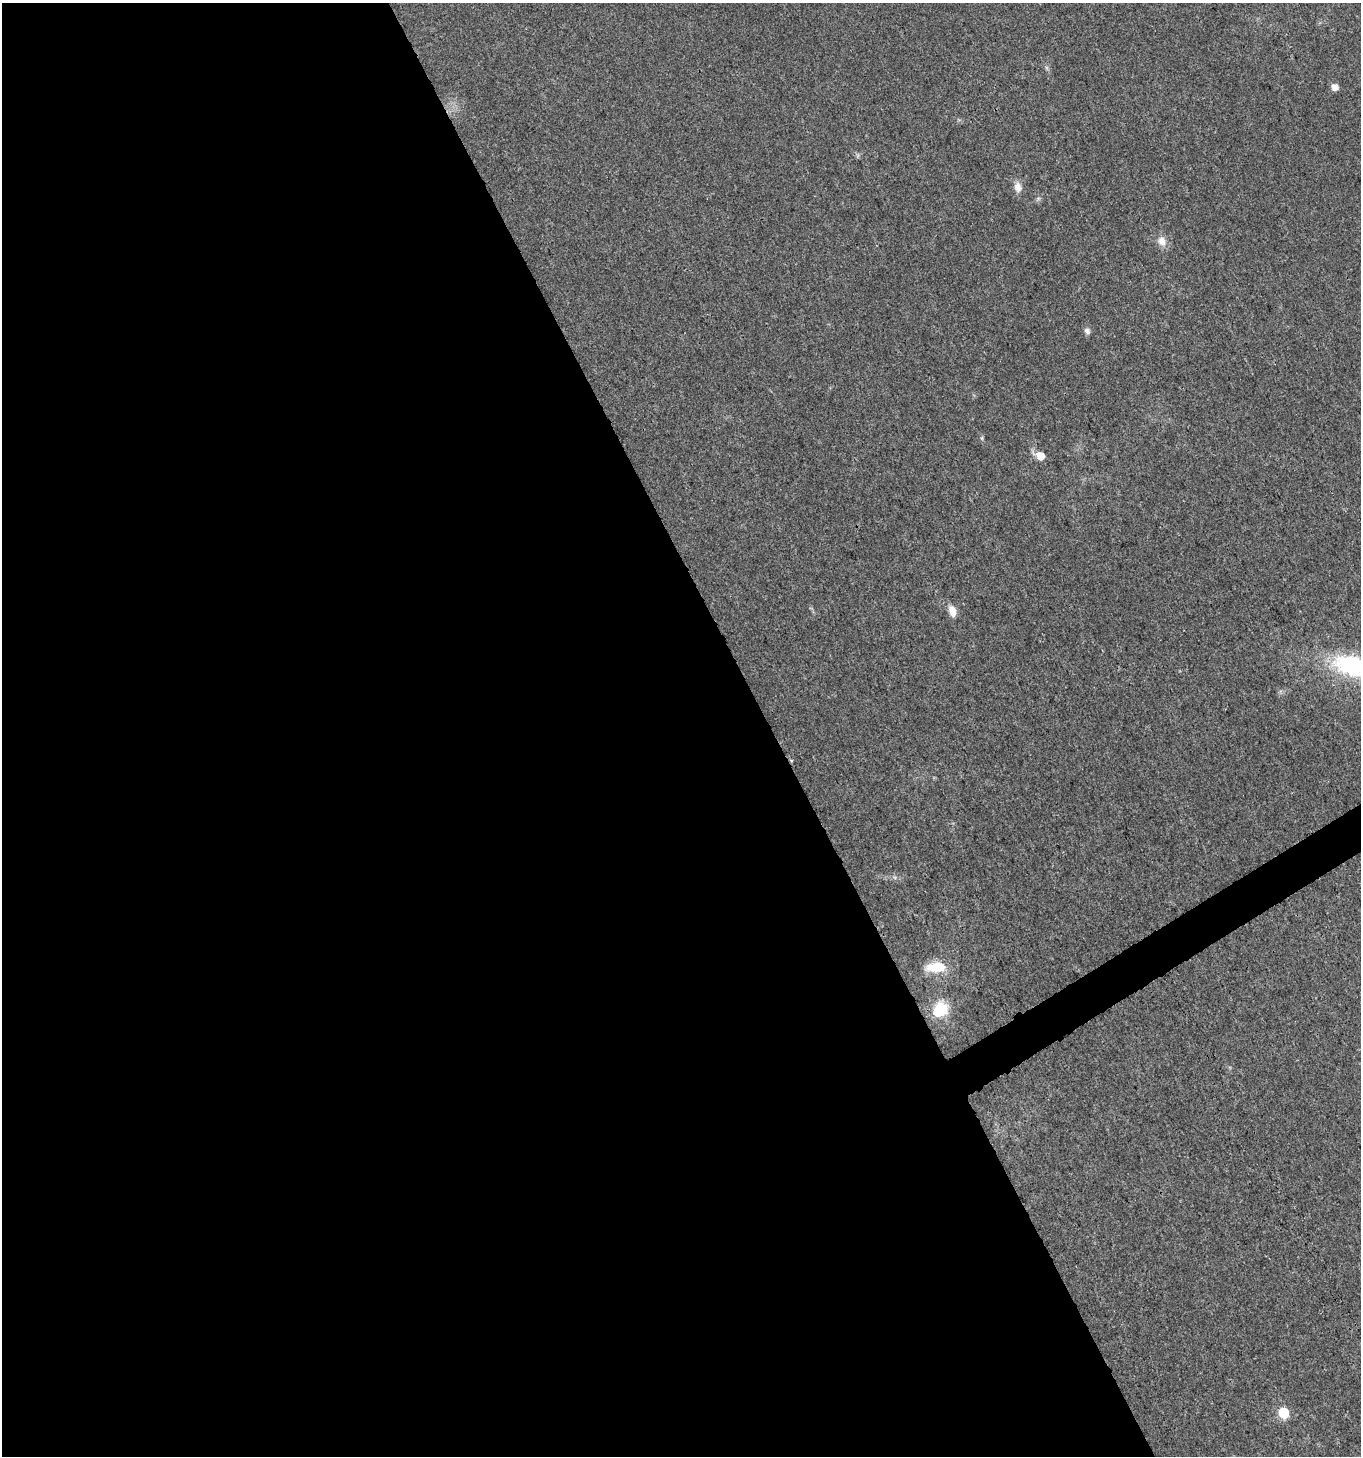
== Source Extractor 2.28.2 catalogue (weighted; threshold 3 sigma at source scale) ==
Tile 9 of 4 x 4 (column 1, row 3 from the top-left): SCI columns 173-1531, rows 1460-2913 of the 5721 x 5829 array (HDU 1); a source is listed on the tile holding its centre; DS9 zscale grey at full resolution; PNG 1363 x 1458 px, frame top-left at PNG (2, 3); no overlay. Shown black and unused: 58% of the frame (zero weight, under 3 of 4 exposures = <1% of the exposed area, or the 3 px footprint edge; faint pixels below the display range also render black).
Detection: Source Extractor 2.28.2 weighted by HDU 2 'WHT'; one run over the whole footprint, this tile lists its part. Background 0.0181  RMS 0.0028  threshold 0.0127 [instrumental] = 3 sigma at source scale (4.5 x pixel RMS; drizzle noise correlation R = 1.50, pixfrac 1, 0.0396/0.0396 arcsec/px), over >= 5 px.
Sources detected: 11; all 11 listed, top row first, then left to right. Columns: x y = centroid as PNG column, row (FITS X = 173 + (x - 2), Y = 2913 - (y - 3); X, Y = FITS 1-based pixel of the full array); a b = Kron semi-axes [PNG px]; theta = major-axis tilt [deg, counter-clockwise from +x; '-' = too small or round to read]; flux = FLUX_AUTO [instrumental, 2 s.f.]
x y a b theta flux
1335 87 6 5 - 2.5
1018 187 14 10 -80 2.1
1162 241 13 10 -64 2.3
1087 331 9 6 -58 0.96
1040 456 8 6 -27 4.1
952 611 13 8 -74 2.7
1352 665 52 27 -16 29
791 760 5 3 - 0.26
936 967 24 12 3 7.3
941 1010 16 14 40 9.3
1284 1413 6 6 - 16
Overlapping masked pixels (flux is a lower limit): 1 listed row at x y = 791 760
Isophote crosses this tile's border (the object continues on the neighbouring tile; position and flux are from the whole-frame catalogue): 1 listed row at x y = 1352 665